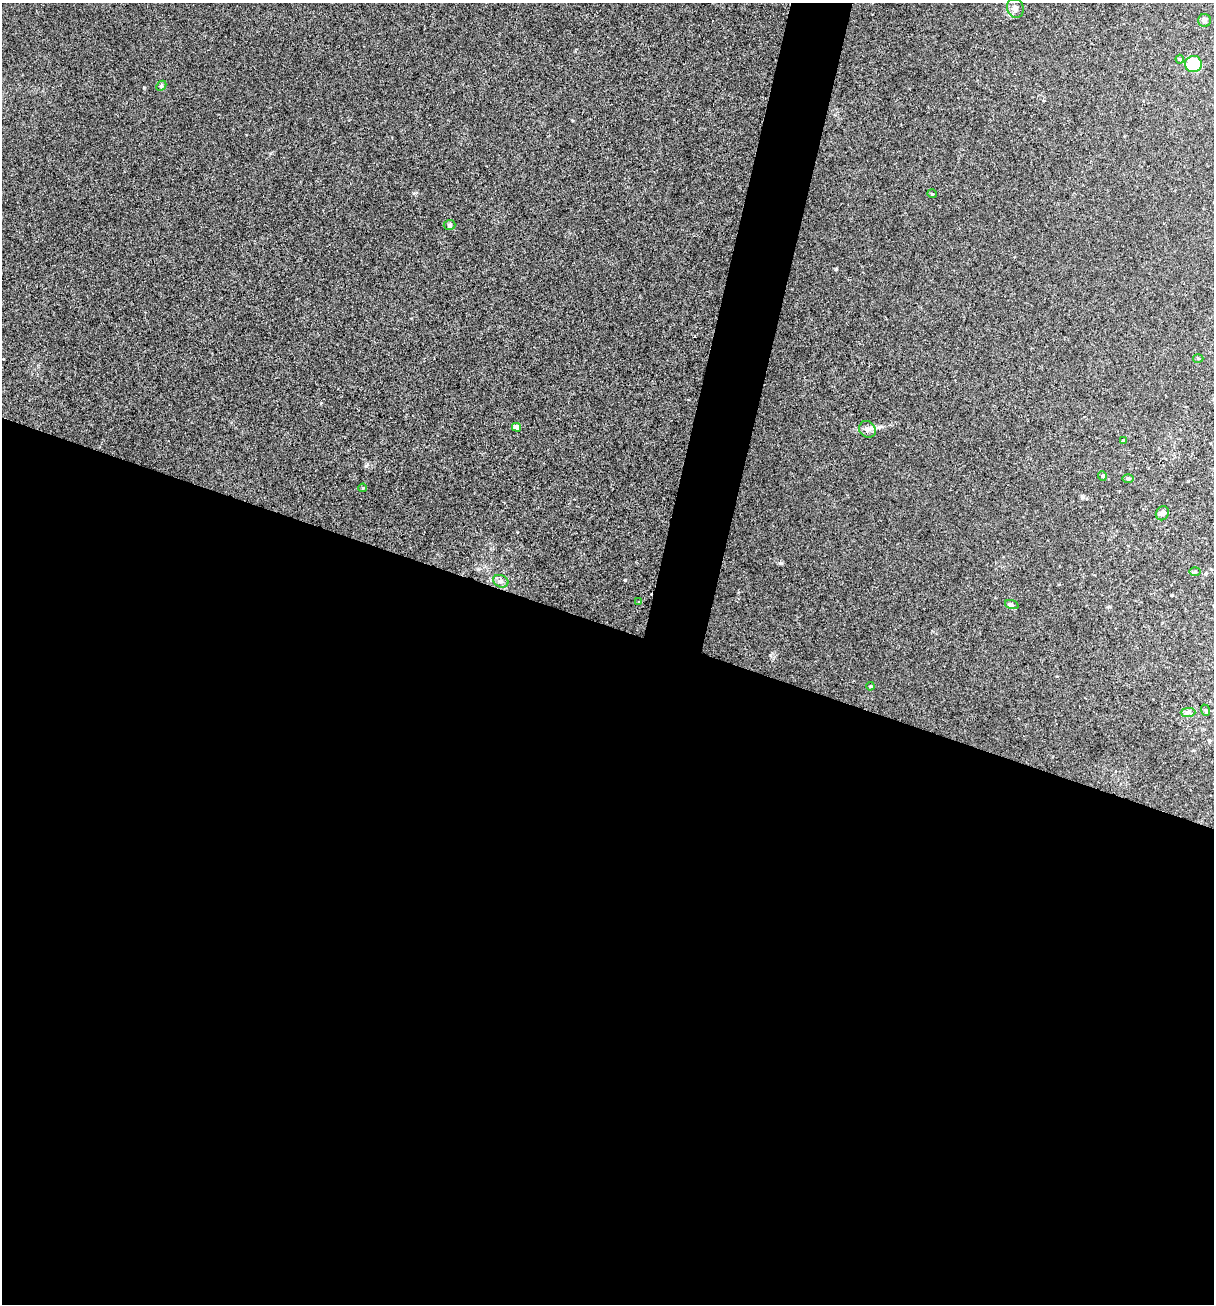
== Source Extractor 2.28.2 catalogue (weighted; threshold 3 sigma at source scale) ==
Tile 14 of 4 x 4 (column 2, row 4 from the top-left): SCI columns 1465-2676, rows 1-1302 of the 5228 x 5210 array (HDU 1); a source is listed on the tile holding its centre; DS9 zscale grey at full resolution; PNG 1216 x 1306 px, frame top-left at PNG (2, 3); each listed source drawn as its Kron ellipse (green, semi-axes under 4 px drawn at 4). Shown black and unused: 55% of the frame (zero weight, under 3 of 4 exposures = <1% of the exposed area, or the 3 px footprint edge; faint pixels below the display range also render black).
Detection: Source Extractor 2.28.2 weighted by HDU 2 'WHT'; one run over the whole footprint, this tile lists its part. Background 0.0278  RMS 0.0075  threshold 0.0336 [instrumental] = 3 sigma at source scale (4.5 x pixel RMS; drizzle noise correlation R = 1.50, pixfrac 1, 0.05/0.05 arcsec/px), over >= 5 px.
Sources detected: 22; all 22 listed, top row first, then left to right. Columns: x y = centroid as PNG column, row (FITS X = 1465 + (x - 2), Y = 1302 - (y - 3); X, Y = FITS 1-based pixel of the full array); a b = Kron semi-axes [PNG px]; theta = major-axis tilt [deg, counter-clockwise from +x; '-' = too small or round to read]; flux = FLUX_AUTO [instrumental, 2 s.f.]
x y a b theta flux
1015 8 10 8 -70 2.9
1204 20 6 6 - 2
1180 59 4 4 - 0.74
1193 64 8 8 - 24
161 86 6 4 45 0.88
932 194 5 3 - 0.59
450 225 6 5 - 1.1
1198 358 5 3 - 0.78
516 427 4 4 - 5.5
867 429 9 7 -44 2.9
1123 441 3 3 - 1
1102 476 5 3 - 0.71
1128 478 5 3 - 0.85
363 488 4 2 - 0.5
1162 513 7 6 - 2.1
1195 572 5 3 - 0.82
501 581 8 6 -21 2.2
639 602 4 4 - 0.56
1012 605 7 4 -19 1.3
870 686 4 4 - 0.73
1205 710 6 4 -70 0.88
1188 712 7 4 1 1.6
Unlisted compact peaks at least as high as the median listed source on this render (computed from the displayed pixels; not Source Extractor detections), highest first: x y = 625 580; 836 269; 770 655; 415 193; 321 403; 1082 497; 367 464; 572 120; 270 153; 478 568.